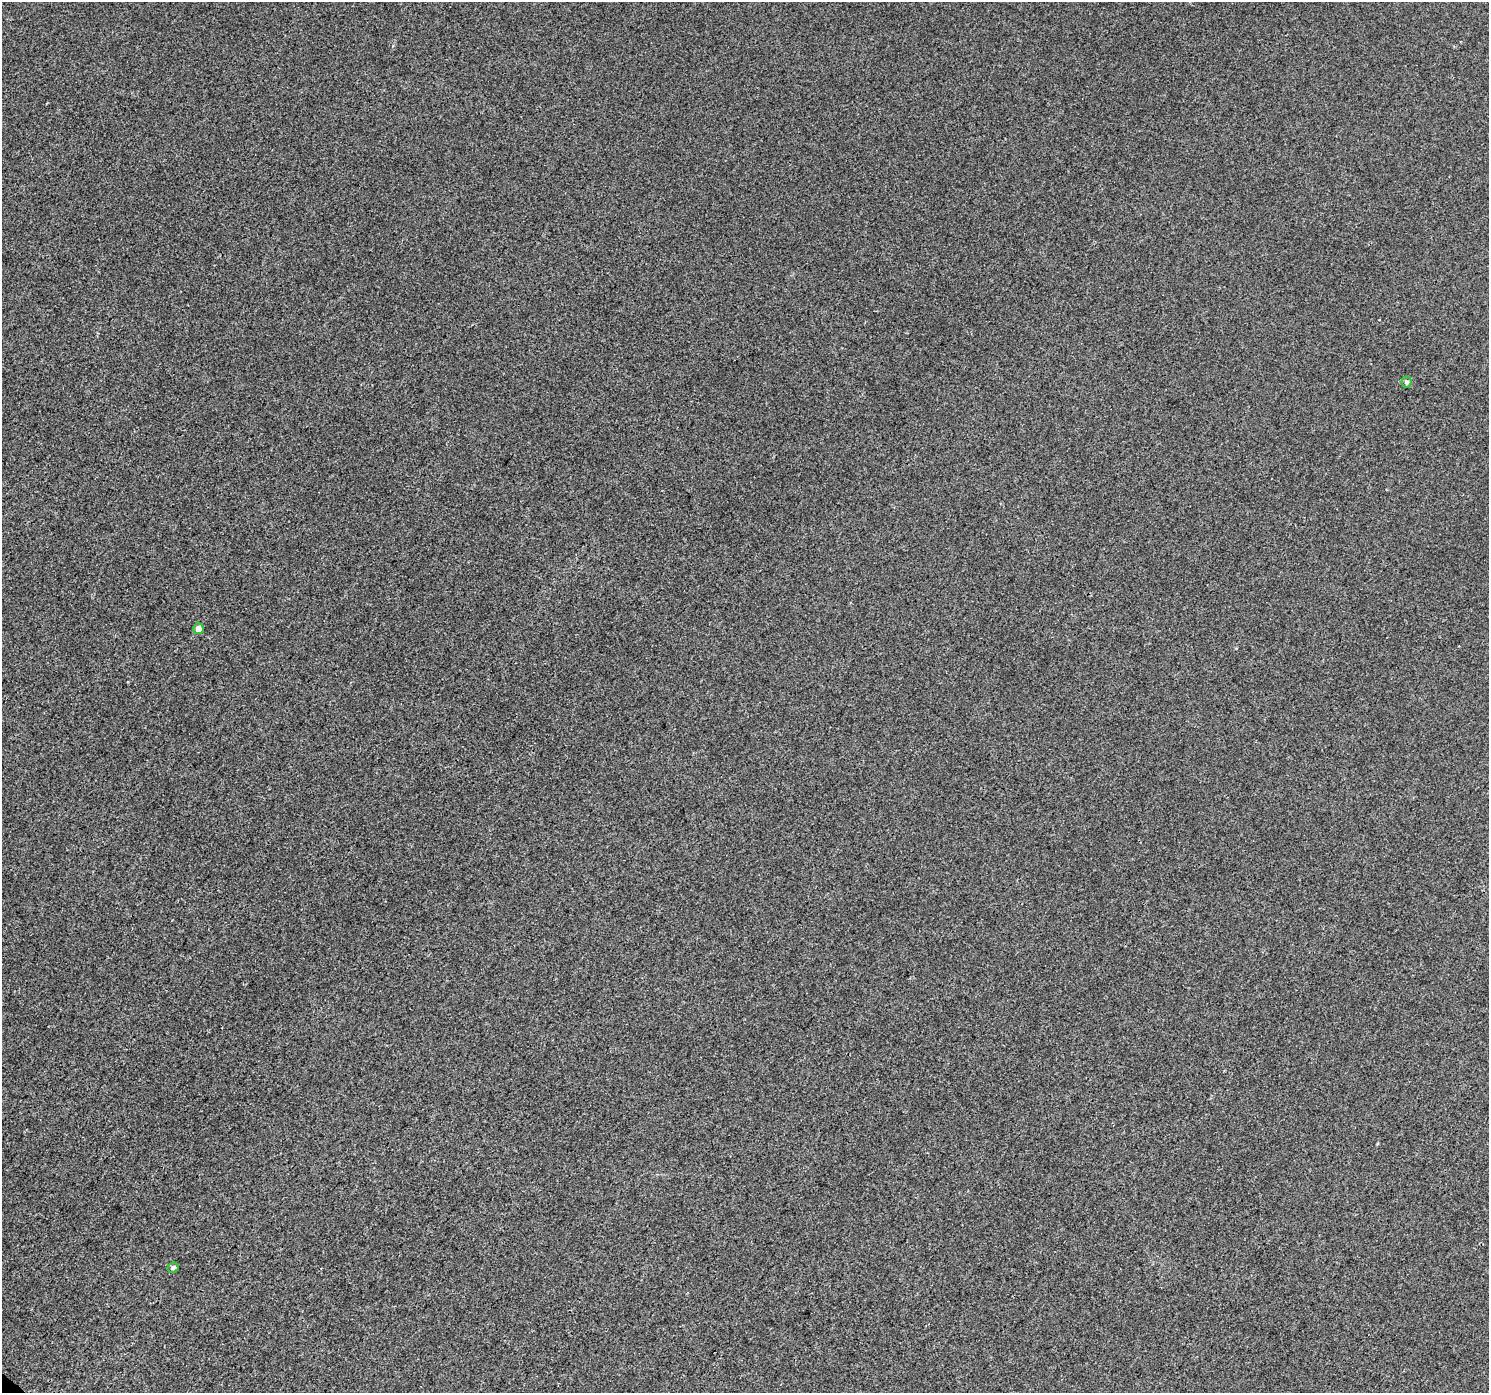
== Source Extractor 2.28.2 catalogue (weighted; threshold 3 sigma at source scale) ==
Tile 7 of 4 x 4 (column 3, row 2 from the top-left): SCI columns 3042-4528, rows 3108-4498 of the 6139 x 6154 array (HDU 1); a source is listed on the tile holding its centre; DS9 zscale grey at full resolution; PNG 1491 x 1395 px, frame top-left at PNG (2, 2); each listed source drawn as its Kron ellipse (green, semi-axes under 4 px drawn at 4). Shown black and unused: <1% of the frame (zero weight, under 3 of 4 exposures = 6% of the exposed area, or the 3 px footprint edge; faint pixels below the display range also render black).
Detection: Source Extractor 2.28.2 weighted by HDU 2 'WHT'; one run over the whole footprint, this tile lists its part. Background 0.0018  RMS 0.0037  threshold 0.0167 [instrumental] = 3 sigma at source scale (4.5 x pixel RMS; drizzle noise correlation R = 1.50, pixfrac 1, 0.0396/0.0396 arcsec/px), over >= 5 px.
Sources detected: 3; all 3 listed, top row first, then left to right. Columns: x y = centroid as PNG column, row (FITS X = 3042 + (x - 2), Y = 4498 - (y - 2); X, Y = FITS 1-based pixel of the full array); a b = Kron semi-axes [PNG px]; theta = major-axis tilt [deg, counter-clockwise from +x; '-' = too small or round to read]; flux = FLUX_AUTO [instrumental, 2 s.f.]
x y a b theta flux
1407 382 5 5 - 0.84
198 629 5 5 - 2.6
173 1267 5 5 - 0.87